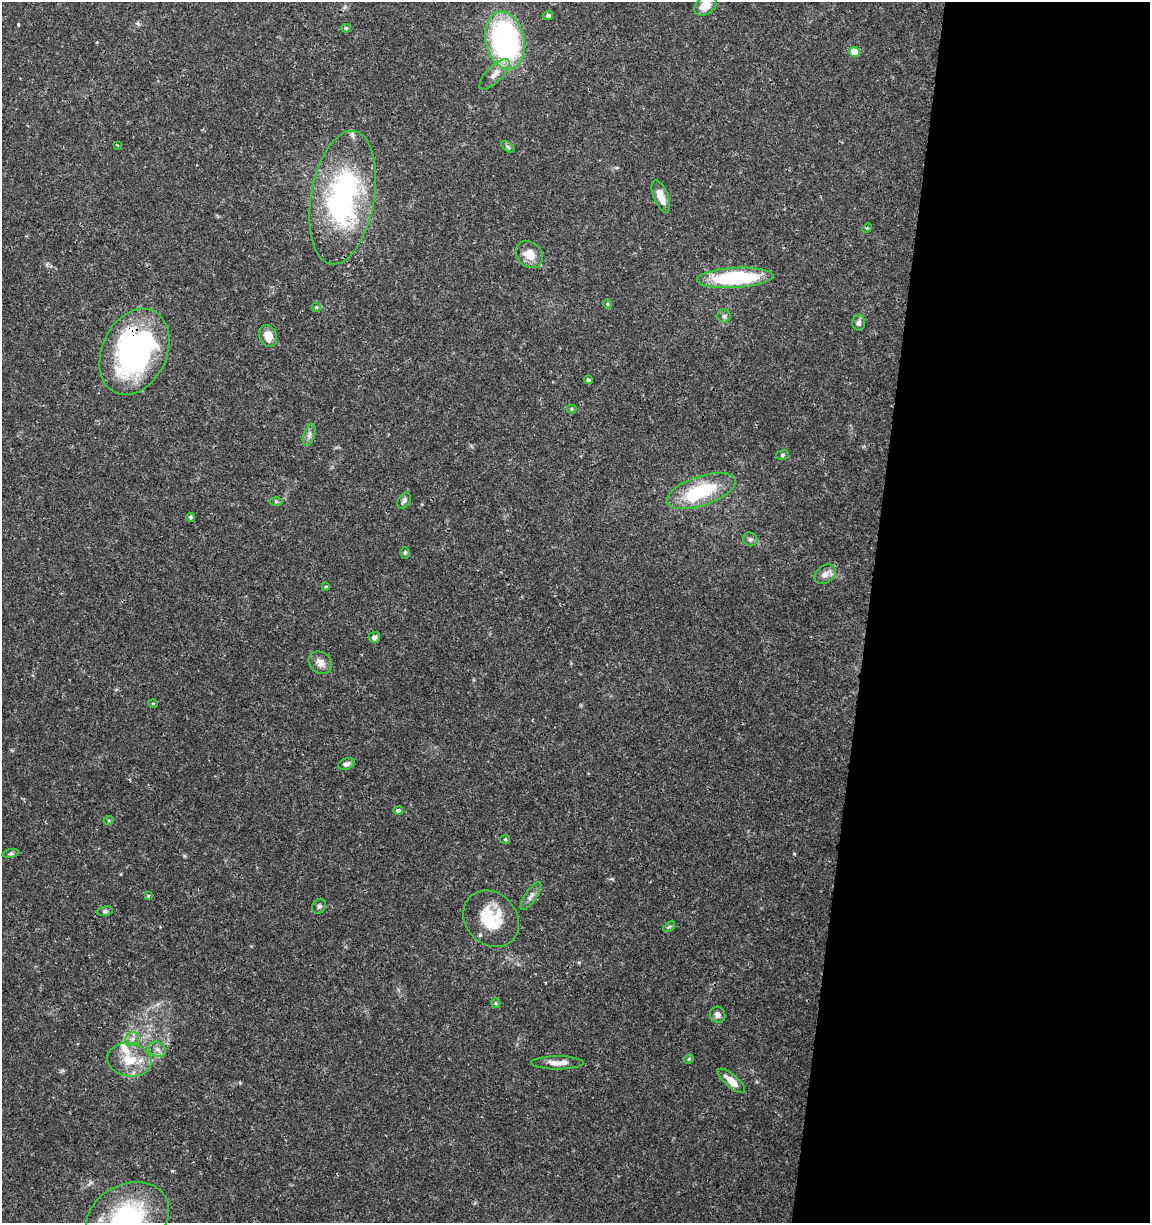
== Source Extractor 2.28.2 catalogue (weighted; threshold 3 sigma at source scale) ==
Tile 12 of 4 x 4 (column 4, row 3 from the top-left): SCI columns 3672-4819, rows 1232-2452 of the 5104 x 4898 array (HDU 1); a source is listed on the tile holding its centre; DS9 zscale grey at full resolution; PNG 1152 x 1225 px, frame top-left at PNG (2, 2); each listed source drawn as its Kron ellipse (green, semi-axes under 4 px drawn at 4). Shown black and unused: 25% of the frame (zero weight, under 3 of 4 exposures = <1% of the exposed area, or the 3 px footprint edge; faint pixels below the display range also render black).
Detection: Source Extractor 2.28.2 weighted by HDU 2 'WHT'; one run over the whole footprint, this tile lists its part. Background 0.0341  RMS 0.0023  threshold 0.0101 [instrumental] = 3 sigma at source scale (4.5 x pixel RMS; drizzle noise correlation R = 1.50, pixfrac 1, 0.0396/0.0396 arcsec/px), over >= 5 px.
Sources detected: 57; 3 inside a brighter listed object's ellipse — not listed separately; the other 54 listed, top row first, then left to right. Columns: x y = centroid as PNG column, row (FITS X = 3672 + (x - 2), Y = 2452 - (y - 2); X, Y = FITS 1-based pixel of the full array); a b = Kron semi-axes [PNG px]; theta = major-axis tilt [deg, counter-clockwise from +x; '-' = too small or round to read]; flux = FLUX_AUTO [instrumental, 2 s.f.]
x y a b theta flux
705 6 12 8 35 3.3
548 15 5 4 - 0.65
346 28 5 4 - 0.38
505 40 29 19 -77 52
854 52 5 5 - 4.7
495 74 20 8 46 2.2
117 145 3 2 - 0.18
508 147 8 4 -36 0.41
661 196 17 7 -68 3.1
343 198 67 31 80 46
867 228 5 4 - 0.24
529 255 15 12 -45 3.2
735 278 38 10 3 22
607 304 5 4 - 0.25
316 307 5 4 - 0.3
724 316 6 6 - 0.53
859 323 8 6 -87 0.88
268 336 11 8 -67 2.7
134 352 45 32 65 56
588 380 4 4 - 0.45
572 409 5 4 - 0.28
309 435 11 5 72 0.84
782 455 6 5 - 0.38
701 491 36 14 18 14
276 501 6 4 -1 0.33
404 501 9 5 57 0.68
191 517 4 4 - 0.4
750 539 7 7 - 0.6
405 553 6 5 - 0.37
825 574 12 8 37 1.4
326 586 4 3 - 0.24
374 638 6 5 - 0.83
320 663 12 10 -38 1.7
153 703 5 3 - 0.22
347 764 9 5 16 0.76
398 811 5 4 - 0.66
109 820 5 3 - 0.2
505 839 5 4 - 0.27
11 854 8 4 8 0.44
148 896 4 4 - 0.22
531 896 16 5 56 1.1
319 906 8 6 55 0.58
105 911 8 5 10 0.44
491 919 30 25 -48 9.8
669 927 7 3 37 0.29
496 1003 5 4 - 0.25
718 1015 8 7 - 1.1
132 1039 8 6 46 0.9
157 1049 9 7 -31 1
689 1059 5 4 - 0.26
129 1060 22 16 -10 5.8
557 1063 26 6 0 2.3
731 1081 17 6 -41 2.8
128 1217 43 33 27 27
Overlapping masked pixels (flux is a lower limit): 2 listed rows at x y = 134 352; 128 1217
Isophote crosses this tile's border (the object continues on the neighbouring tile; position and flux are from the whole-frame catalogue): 2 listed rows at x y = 705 6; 128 1217
Unlisted compact peaks at least as high as the median listed source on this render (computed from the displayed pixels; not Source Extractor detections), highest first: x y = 18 24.